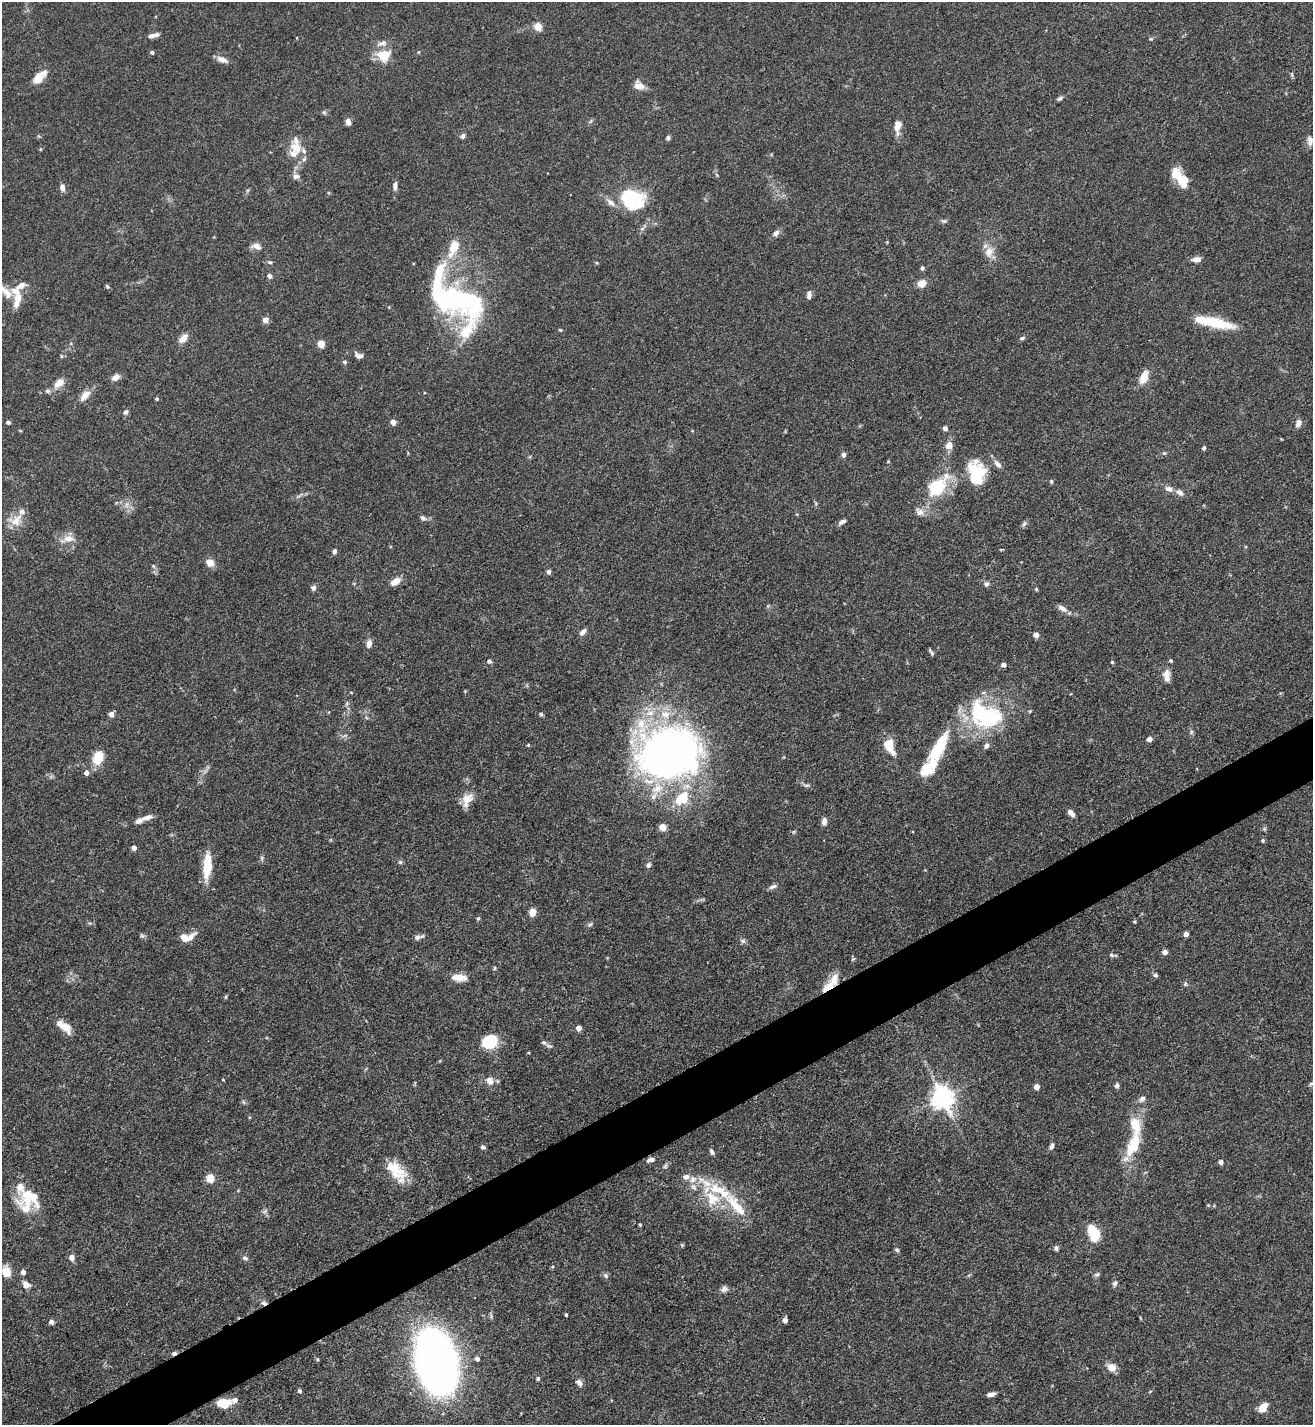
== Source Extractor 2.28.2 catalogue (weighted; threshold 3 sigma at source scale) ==
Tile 7 of 4 x 4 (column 3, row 2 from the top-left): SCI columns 2776-4086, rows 2849-4271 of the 5688 x 5699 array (HDU 1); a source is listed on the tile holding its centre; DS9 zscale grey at full resolution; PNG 1315 x 1427 px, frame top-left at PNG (2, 2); no overlay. Shown black and unused: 4% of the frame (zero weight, under 3 of 5 exposures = <1% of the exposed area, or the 3 px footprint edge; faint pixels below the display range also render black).
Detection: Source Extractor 2.28.2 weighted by HDU 2 'WHT'; one run over the whole footprint, this tile lists its part. Background 0.0758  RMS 0.004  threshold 0.018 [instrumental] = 3 sigma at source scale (4.5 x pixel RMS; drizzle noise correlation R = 1.50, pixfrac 1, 0.05/0.05 arcsec/px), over >= 5 px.
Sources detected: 228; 3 inside a brighter object's white glare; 1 cosmic-ray / hot-pixel residue — not listed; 34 inside a brighter listed object's ellipse — not listed separately; the other 190 listed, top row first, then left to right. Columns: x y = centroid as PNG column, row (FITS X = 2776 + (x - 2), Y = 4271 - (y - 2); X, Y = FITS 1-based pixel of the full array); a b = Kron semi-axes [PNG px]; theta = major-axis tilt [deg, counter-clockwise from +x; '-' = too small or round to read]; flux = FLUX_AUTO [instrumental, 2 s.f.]
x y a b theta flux
538 27 5 5 - 13
151 36 7 6 - 1.6
1151 39 5 5 - 0.53
152 52 4 4 - 1
384 55 16 14 18 8.9
222 59 14 7 -23 2.6
1292 74 8 3 -84 0.62
39 77 21 10 43 5.3
639 86 13 10 -29 3.5
1060 98 7 5 33 0.92
324 112 6 5 - 0.7
348 122 8 6 -84 2.1
897 126 18 8 85 3.6
463 136 6 5 - 1.2
668 138 5 5 - 0.79
1310 141 12 7 -87 2
297 148 24 15 -54 7.7
296 176 10 7 1 1.5
1180 178 25 11 -53 10
395 186 10 6 90 1.6
62 188 8 6 -79 2
631 197 27 18 2 22
944 221 8 4 17 0.74
776 233 9 6 42 1.8
256 246 12 7 -18 2.3
454 247 22 10 66 9.2
989 252 16 11 -88 4.1
1196 259 12 6 6 2.1
270 262 6 5 - 0.7
922 268 5 4 - 0.87
269 276 5 4 - 1.8
921 283 9 8 - 3.5
21 285 20 9 33 3.8
107 286 7 4 -62 0.6
7 293 18 9 -56 4.2
809 295 9 6 85 1.6
454 299 60 27 -16 76
265 320 6 6 - 2.6
1216 323 29 16 -13 10
560 330 4 4 - 0.56
466 331 49 15 58 18
183 338 13 7 44 3.1
1022 338 6 5 - 0.77
321 344 5 4 - 9.9
359 355 13 7 -23 1.8
61 356 6 3 -72 0.41
345 362 6 5 - 0.89
116 377 10 7 29 2.4
1144 377 12 7 67 6.4
59 383 16 9 41 4
85 395 15 9 47 3.7
157 399 4 4 - 0.63
126 412 7 6 - 1.1
8 422 5 4 - 0.81
393 422 4 4 - 3.8
1298 423 9 6 67 2.2
945 428 5 4 - 1.6
949 445 10 9 - 3
1204 448 4 4 - 1.1
1164 453 5 4 - 0.51
843 455 6 5 - 1.1
888 461 5 3 - 0.3
998 464 13 6 -51 2
976 472 28 19 -80 16
1051 481 5 4 - 0.56
936 487 26 17 41 18
1169 489 12 7 -20 2.1
127 504 9 4 71 1.1
920 512 13 9 -37 2.5
423 518 8 6 -36 1.2
15 520 20 14 19 5.8
842 522 10 5 26 1.3
1024 524 8 5 62 0.89
68 538 18 9 0 3.9
334 551 6 5 - 1.2
210 563 10 8 -30 3.5
153 566 6 4 -70 0.65
549 572 5 4 - 1.6
395 581 11 6 35 4
986 584 7 7 - 1.2
313 588 7 7 - 1.2
1036 589 4 4 - 0.43
1062 608 14 7 -29 2.3
583 632 10 5 48 1.6
1036 635 4 4 - 3.1
369 643 9 6 85 2.5
931 652 9 3 -58 0.74
489 661 5 5 - 0.82
1171 661 4 4 - 0.63
1112 662 4 4 - 0.49
1004 665 4 4 - 2.1
1167 675 17 9 -85 3.1
351 692 4 3 - 0.31
111 714 5 5 - 2
541 714 5 5 - 0.62
986 716 45 30 0 42
1191 732 7 4 -90 0.75
1149 739 4 4 - 3.6
528 745 4 4 - 0.45
889 746 14 8 -63 10
669 754 52 43 -3 270
98 758 15 11 69 7.5
928 768 35 16 51 11
86 773 5 5 - 1.8
806 785 10 4 1 0.87
682 798 21 15 41 13
467 799 20 12 63 4.6
1071 813 9 5 -45 2.2
147 817 15 6 15 2.5
824 821 8 6 82 1.9
663 827 5 5 - 8.2
794 831 6 4 19 0.5
1263 840 5 4 - 0.69
134 848 4 4 - 2.3
262 858 7 4 72 0.71
400 862 6 6 - 0.74
648 865 7 6 - 1.1
207 866 31 9 85 11
773 886 11 5 20 1.4
532 912 8 6 82 3.1
478 918 5 4 - 0.48
1134 922 5 3 - 0.39
590 924 6 5 - 0.72
1186 934 4 4 - 2.7
142 936 6 5 - 0.75
417 937 10 7 35 1.3
184 938 10 8 -24 3.8
743 941 8 6 -16 1
1165 952 5 4 - 2.2
1111 955 7 5 -27 0.72
853 959 6 5 - 0.53
494 968 6 4 90 0.48
1156 975 6 5 - 0.85
460 977 16 8 -21 3.8
1185 984 7 5 -84 0.64
828 986 22 10 39 5.9
226 997 6 4 89 0.49
64 1026 20 8 -37 5.4
578 1028 5 5 - 2.6
489 1042 9 8 - 29
549 1046 10 5 -17 0.96
223 1080 4 3 - 0.3
490 1081 12 10 -62 2.9
1117 1085 5 5 - 1.2
1037 1087 4 4 - 3.8
943 1098 8 8 - 270
1142 1099 10 7 34 1.6
243 1102 6 4 -70 0.59
1133 1145 40 14 70 15
1051 1146 9 5 69 1.1
483 1147 5 4 - 1.1
712 1152 8 4 -61 0.98
652 1159 8 7 - 1.5
1221 1162 5 4 - 2
665 1166 6 5 - 0.77
396 1171 30 14 -49 11
686 1177 8 7 - 2
210 1178 5 5 - 15
693 1187 11 6 -51 1.6
723 1193 48 15 -38 18
31 1197 32 23 1 14
264 1211 8 5 45 0.91
640 1225 4 3 - 0.48
1094 1234 14 8 -72 17
1056 1248 6 5 - 0.95
897 1250 6 5 - 0.81
72 1257 7 6 - 1.9
245 1258 8 6 -35 1.1
552 1267 4 3 - 0.41
6 1272 11 9 -69 5.5
23 1272 4 4 - 2.3
1097 1274 8 5 26 0.87
606 1276 8 6 -69 0.92
1115 1283 8 6 63 1.1
26 1285 10 8 -41 2.5
724 1289 9 7 30 1.6
264 1303 8 6 -24 1.3
566 1315 3 3 - 0.51
785 1320 4 4 - 2.8
51 1322 5 4 - 2
477 1359 5 4 - 1.4
436 1362 41 25 -77 330
1112 1368 10 9 - 3.9
538 1378 5 4 - 0.71
579 1383 10 6 -50 1.6
299 1391 4 4 - 0.96
991 1394 8 4 9 1.7
235 1400 8 7 - 1.7
224 1403 12 8 0 10
1263 1408 9 6 52 6.1
Overlapping masked pixels (flux is a lower limit): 3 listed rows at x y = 828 986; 264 1303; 436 1362